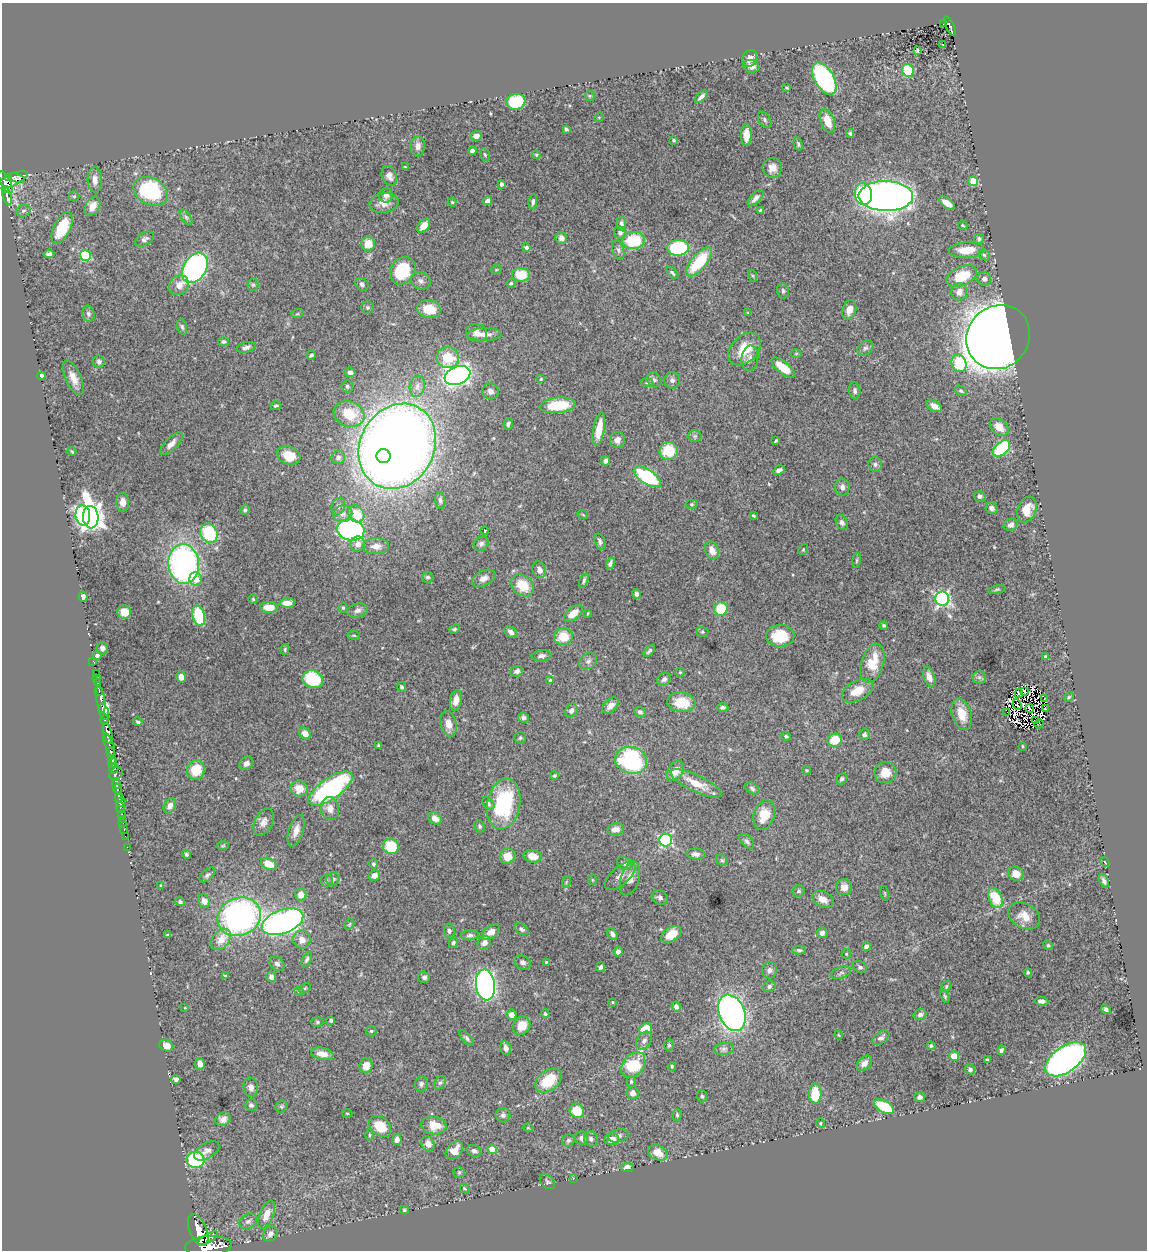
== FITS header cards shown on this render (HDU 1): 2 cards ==
NAXIS1  =                 1145
NAXIS2  =                 1248

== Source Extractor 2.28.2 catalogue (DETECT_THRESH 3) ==
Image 1145 x 1248 px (HDU 1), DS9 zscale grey, 1 PNG px = 1 image px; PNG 1149 x 1252 px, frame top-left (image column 1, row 1248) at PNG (2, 3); each listed source drawn as its Kron ellipse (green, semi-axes under 4 px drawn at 4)
Background 1.63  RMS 0.021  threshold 0.0617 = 3 sigma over >= 5 px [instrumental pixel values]
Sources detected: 453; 8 with non-positive FLUX_AUTO (blend fragments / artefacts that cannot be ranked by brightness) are neither listed nor drawn; the other 445 listed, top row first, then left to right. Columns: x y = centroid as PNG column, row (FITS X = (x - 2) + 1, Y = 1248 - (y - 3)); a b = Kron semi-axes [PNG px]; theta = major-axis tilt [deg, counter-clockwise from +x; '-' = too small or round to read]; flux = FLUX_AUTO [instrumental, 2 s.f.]
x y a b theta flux
943 23 3 2 - 16
950 26 10 4 -63 230
943 45 3 2 - 4.9
917 51 4 3 - 2.2
750 59 9 7 58 9
751 66 8 6 -13 9.3
908 70 7 5 -57 50
824 79 18 9 -59 240
787 88 3 2 - 1.6
590 96 5 5 - 1.8
701 97 8 3 44 4.6
516 102 9 7 11 80
599 117 5 3 - 1.2
765 120 9 6 -59 3.7
827 121 12 7 -68 22
566 129 4 3 - 2.8
850 133 4 4 - 2.4
746 135 11 5 89 21
476 136 6 4 20 6.7
674 140 4 3 - 1.8
798 144 7 4 -75 2.5
418 146 10 7 87 7.6
472 151 4 4 - 7.3
485 155 6 4 -72 2.2
536 155 4 4 - 1.5
405 166 3 2 - 0.9
772 168 10 10 - 11
389 176 10 7 -68 7.5
8 178 3 3 - 160
16 178 8 4 -18 270
12 180 17 6 24 380
95 180 13 7 -88 9.3
973 181 5 4 - 40
5 182 12 5 -61 670
502 184 4 3 - 3.8
5 189 3 2 - 200
151 191 18 13 -28 120
863 194 11 8 -79 71
386 195 7 7 - 5.3
7 196 9 3 -74 480
74 196 5 5 - 2
886 196 27 15 -1 1300
755 198 10 5 46 6.4
487 201 5 4 - 4.2
533 201 7 4 83 3.2
452 202 4 3 - 1.3
384 203 15 10 11 12
947 203 9 5 -35 14
92 206 10 7 59 14
760 210 3 3 - 1.4
23 211 7 5 30 3.6
186 217 9 4 -54 3.1
621 224 7 5 -83 4.4
963 225 5 3 - 1.2
424 226 8 5 51 18
62 228 17 8 64 47
620 233 6 6 - 4.7
561 238 6 5 - 7.5
144 239 10 6 30 4.2
979 239 5 5 - 3.2
633 240 11 8 8 75
368 244 7 6 - 23
526 248 4 3 - 2.8
678 248 11 8 3 120
618 250 10 5 -71 4.3
966 250 18 8 3 25
49 254 5 3 - 3.1
984 255 6 5 - 2.2
85 256 5 5 - 88
699 262 18 7 49 64
195 268 16 11 59 370
496 270 5 3 - 1.4
403 271 14 12 57 72
672 273 7 3 -45 2.4
521 275 9 7 -5 32
753 276 6 4 -71 1.6
962 276 16 9 24 48
984 279 7 6 - 5.2
421 281 10 8 -21 5.6
511 283 4 4 - 2
362 284 7 6 - 4.1
179 285 10 9 - 12
253 285 6 5 - 2.5
783 291 7 6 - 2.9
959 292 8 8 - 9.9
368 307 6 6 - 2.8
429 309 12 9 -11 26
849 310 10 6 73 9.4
748 313 3 2 - 0.95
88 314 8 6 -77 3.5
297 314 6 4 18 1.8
182 327 8 5 -74 3.2
477 333 11 9 -16 8.5
485 334 17 6 1 9.8
998 337 33 30 47 3600
223 342 5 4 - 2.7
246 347 10 5 14 5.1
865 348 9 6 41 4
745 349 19 13 45 32
796 354 5 3 - 1.3
311 355 5 3 - 2.5
448 357 11 10 - 40
750 358 12 8 84 6.9
99 362 6 6 - 3.9
959 363 9 7 -68 60
783 368 14 6 -38 26
350 372 5 4 - 5.3
457 375 13 9 22 620
41 376 4 3 - 3.4
73 378 18 8 -66 14
541 379 3 3 - 1.5
654 380 8 6 -54 3.7
672 380 8 8 - 4.7
647 383 6 3 -7 1.5
347 386 6 5 - 3.3
417 386 10 7 78 7.9
490 391 8 8 - 6.5
855 391 9 6 -84 4.3
961 391 6 4 -34 2.3
558 405 18 7 5 62
276 406 5 3 - 2.1
934 406 8 5 -31 9.7
349 414 16 12 -20 42
508 424 6 4 71 3
999 427 10 7 -39 13
599 429 17 5 79 24
695 436 7 6 - 3.2
617 440 8 7 - 8
776 441 4 2 - 1.9
171 444 15 6 45 8.6
397 446 44 37 62 2400
1002 448 10 6 43 110
669 451 9 9 - 40
72 452 4 3 - 1.5
289 455 12 8 -22 31
384 456 7 7 - 610
338 457 7 6 - 5
605 461 5 4 - 3.8
875 464 7 7 - 4.2
779 470 6 4 30 4.8
647 477 15 7 -33 120
842 487 8 7 - 5.6
980 496 6 5 - 3.5
440 500 8 5 -82 4
123 502 9 6 -88 8.8
692 504 6 4 -2 2.1
338 506 8 6 71 5.1
992 508 6 5 - 4.8
245 510 5 4 - 3
1027 510 13 9 68 20
343 514 9 8 - 8.2
356 514 9 7 -51 35
83 515 10 7 -82 210
583 515 5 3 - 1.2
754 516 3 3 - 1.7
91 517 11 7 -85 1300
842 523 8 5 -59 3.7
1011 525 7 5 27 4.7
351 530 14 10 -14 330
485 531 4 3 - 1.8
209 533 10 8 -61 74
600 541 8 5 -72 3.7
358 544 7 7 - 9
481 544 8 6 49 4.4
376 546 13 8 2 12
803 549 6 4 69 1.8
712 550 9 6 -65 13
856 560 7 3 81 1.7
610 563 6 3 69 3.6
184 564 20 15 -85 400
539 570 8 6 -71 7.2
428 577 6 5 - 3.2
484 578 12 7 26 8.5
196 579 7 6 - 21
584 580 7 4 67 3.1
523 585 12 9 -41 33
997 589 8 4 12 2.3
636 594 5 4 - 3.9
83 597 5 4 - 6.6
253 599 5 5 - 2
942 599 7 7 - 290
287 603 7 5 3 12
269 607 9 5 -4 21
343 608 5 4 - 1.7
721 609 7 6 - 43
357 610 10 6 14 5.5
124 612 7 6 - 16
573 613 11 6 39 15
588 613 4 2 - 1.1
199 616 10 6 -76 79
884 625 4 4 - 1.9
454 629 6 4 39 2
511 632 7 5 -36 4.9
702 632 6 4 -18 2.1
354 635 6 3 -8 1.4
780 636 14 11 -2 45
563 637 9 8 - 30
102 648 6 5 - 4.2
285 649 5 4 - 2
649 651 7 3 47 2.8
97 656 4 4 - 2.8
542 656 10 5 6 4.1
1045 657 4 3 - 3
93 661 2 2 - 16
588 661 10 7 38 4.8
872 663 20 11 72 37
517 671 6 5 - 4.1
680 672 4 4 - 1.3
96 673 2 2 - 19
181 677 5 5 - 9.4
929 677 10 5 -70 9.4
979 677 7 6 - 3.7
97 678 2 2 - 9.8
313 679 10 8 -24 77
664 679 7 6 - 4.4
550 680 4 3 - 1.2
97 683 3 3 - 44
402 687 5 4 - 3.2
857 691 17 10 28 25
99 692 3 2 - 110
1025 692 3 2 - 1.8
1019 693 5 3 - 5.5
1069 697 5 4 - 1.9
1045 698 2 2 - 0.45
101 700 14 3 -82 390
456 700 10 5 78 13
681 702 14 9 -5 32
611 705 10 6 44 9.2
1017 705 5 2 - 0.088
722 707 6 4 0 3.5
1046 708 4 2 - 1.2
1030 709 4 2 - 2.9
571 711 7 6 - 5.3
104 712 8 4 -75 1700
640 712 6 5 - 3.2
1007 712 2 2 - 0.62
962 714 16 9 -71 24
523 717 5 5 - 4
105 720 5 3 - 540
1036 720 3 2 - 2
138 722 5 3 - 2.4
448 724 13 8 -76 11
1039 724 5 2 - 1.6
108 733 11 4 -77 2600
305 733 7 5 -41 11
864 734 6 5 - 3.2
786 736 5 4 - 2.4
520 738 6 6 - 2.3
835 740 7 6 - 32
109 745 12 4 -69 790
378 745 4 3 - 1.6
1022 746 4 2 - 1.2
111 752 5 3 - 550
111 759 3 2 - 500
631 760 16 13 -16 170
113 763 5 4 - 830
246 763 7 6 - 5.3
114 769 5 3 - 280
196 770 10 9 - 35
806 770 4 4 - 1.8
675 771 11 7 58 16
885 773 11 10 - 18
116 774 7 6 - 300
554 776 4 4 - 2.1
842 779 6 5 - 3.4
696 783 27 8 -25 28
116 784 5 3 - 470
117 788 4 3 - 400
299 788 8 7 - 19
752 788 8 5 -35 3.1
330 789 26 10 35 220
118 792 4 3 - 310
119 798 5 4 - 990
120 802 5 3 - 610
488 804 7 5 -51 3.3
504 804 25 16 79 120
170 806 8 5 63 7
120 807 6 3 -80 110
330 809 11 9 -79 10
121 814 3 2 - 34
764 815 15 10 72 27
435 818 7 5 -29 11
123 819 3 2 - 33
263 822 14 9 62 9.1
123 823 2 2 - 25
479 826 6 5 - 2.5
124 829 3 2 - 35
616 829 8 6 11 10
296 831 16 7 72 11
125 836 2 2 - 19
666 840 6 6 - 160
747 841 9 5 -45 3.6
223 846 6 4 2 1.7
391 846 8 7 - 51
127 847 2 2 - 6.8
186 854 5 4 - 2.1
696 854 9 5 -5 5.9
507 856 8 7 - 19
532 856 9 6 -10 16
722 860 6 5 - 2.4
1105 862 5 3 - 1.2
624 863 8 6 -29 4.4
269 864 8 6 -24 21
374 864 4 4 - 2.6
1016 874 8 7 - 14
207 875 9 5 43 3.4
374 875 5 5 - 8.7
620 876 18 9 40 9.5
630 878 17 9 74 14
333 879 7 6 - 4.3
593 880 5 3 - 1.3
326 881 6 6 - 3
1104 881 7 4 -63 4.7
566 882 6 3 72 1.5
161 885 4 3 - 1.4
844 887 8 8 - 9.4
799 891 6 5 - 3.2
885 893 7 3 -77 1.4
301 895 6 6 - 12
660 897 8 7 - 4.9
995 898 10 6 -68 45
823 899 11 7 -27 12
204 901 7 5 -57 8.7
180 902 5 4 - 2.5
1024 916 17 12 -30 19
239 917 22 19 22 380
283 922 22 11 20 470
349 924 6 4 58 1.9
521 929 8 5 -34 3.7
449 931 7 5 -84 3.5
491 932 10 6 37 13
822 933 5 5 - 5.6
612 934 6 4 -59 5
671 934 11 7 32 27
168 935 4 3 - 2.3
470 935 9 5 6 3.4
221 939 12 8 50 18
302 940 9 8 - 11
453 943 5 4 - 3.1
484 943 7 6 - 7.9
1048 945 5 4 - 1.8
866 947 4 4 - 6.8
799 950 7 4 -1 2.6
618 952 4 4 - 5
846 954 5 4 - 1.6
307 959 8 4 62 3.3
523 962 8 6 -27 5.3
546 962 4 4 - 1.5
277 964 8 6 -42 4.5
600 967 5 4 - 3.9
860 967 7 5 -29 3.2
769 970 8 7 - 5.1
1028 972 4 3 - 1.5
841 973 10 5 19 4.2
225 976 4 3 - 1.3
271 977 5 5 - 6.6
424 977 6 5 - 3.8
485 985 15 9 -84 530
769 986 6 5 - 3.6
946 986 5 4 - 2
305 988 6 3 36 1.7
299 991 5 4 - 1.7
945 996 6 3 -66 2.2
1041 1001 7 4 -7 5.7
612 1002 3 3 - 1.4
676 1007 5 4 - 4.9
185 1008 4 2 - 0.9
1106 1009 5 3 - 3.5
732 1013 19 13 -68 500
545 1014 4 3 - 2
511 1015 5 5 - 7.1
920 1015 6 5 - 4.5
331 1020 4 3 - 2.8
317 1022 6 5 - 2.3
522 1026 9 8 - 22
645 1029 6 5 - 29
371 1031 5 5 - 1.9
838 1035 4 3 - 1.2
467 1038 9 4 -48 3.3
881 1038 9 5 37 5.4
644 1041 10 7 54 6
669 1045 5 5 - 2.6
166 1046 7 5 -24 11
931 1046 4 4 - 2.3
506 1048 7 5 -74 6.3
724 1049 10 6 8 4.7
1001 1050 5 4 - 3
322 1054 11 6 -11 13
954 1056 5 4 - 18
1066 1059 23 12 36 670
987 1060 3 3 - 1.9
864 1063 9 6 44 7.1
200 1064 6 5 - 8.4
366 1065 7 6 - 18
633 1065 14 10 52 66
672 1066 4 3 - 1.6
970 1069 5 5 - 3.3
176 1079 4 4 - 3.7
548 1080 15 10 36 45
631 1081 5 4 - 2.2
440 1083 7 5 51 2.8
421 1084 7 6 - 3.7
251 1087 10 7 -77 5.8
633 1093 6 6 - 7.3
815 1094 10 6 -90 39
702 1096 6 5 - 2.3
920 1097 5 5 - 4.5
251 1105 6 6 - 3.6
281 1107 6 5 - 2.3
884 1107 11 5 -29 69
577 1111 7 7 - 34
347 1113 5 3 - 1.4
503 1115 7 7 - 4.5
677 1115 5 4 - 2.1
223 1119 8 6 25 7.4
821 1123 5 3 - 1.4
434 1125 12 9 -8 25
380 1126 12 9 -41 34
528 1128 5 3 - 1.1
369 1135 5 3 - 1.8
619 1136 10 6 15 4.6
582 1138 6 6 - 5.1
591 1139 7 6 - 4.5
611 1139 7 5 5 12
397 1140 5 4 - 6.3
568 1140 6 5 - 3.2
428 1144 8 6 -64 11
492 1149 5 4 - 24
454 1150 10 7 47 17
207 1151 14 7 31 7.2
474 1151 7 6 - 4.8
658 1153 10 7 -27 18
196 1160 9 8 - 120
627 1167 6 4 4 9.3
459 1172 5 5 - 2.3
573 1179 4 2 - 0.89
547 1182 9 6 -42 2.7
464 1188 5 3 - 1.7
404 1210 4 3 - 2
266 1215 15 7 68 16
248 1221 9 7 30 5.2
198 1230 17 8 -67 3700
270 1234 8 6 50 5.4
208 1238 11 4 29 910
208 1246 23 10 3 6700
At the frame edge (FLAGS 8, measured only in part): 1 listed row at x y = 208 1246
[8 non-positive-flux detections neither listed nor drawn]